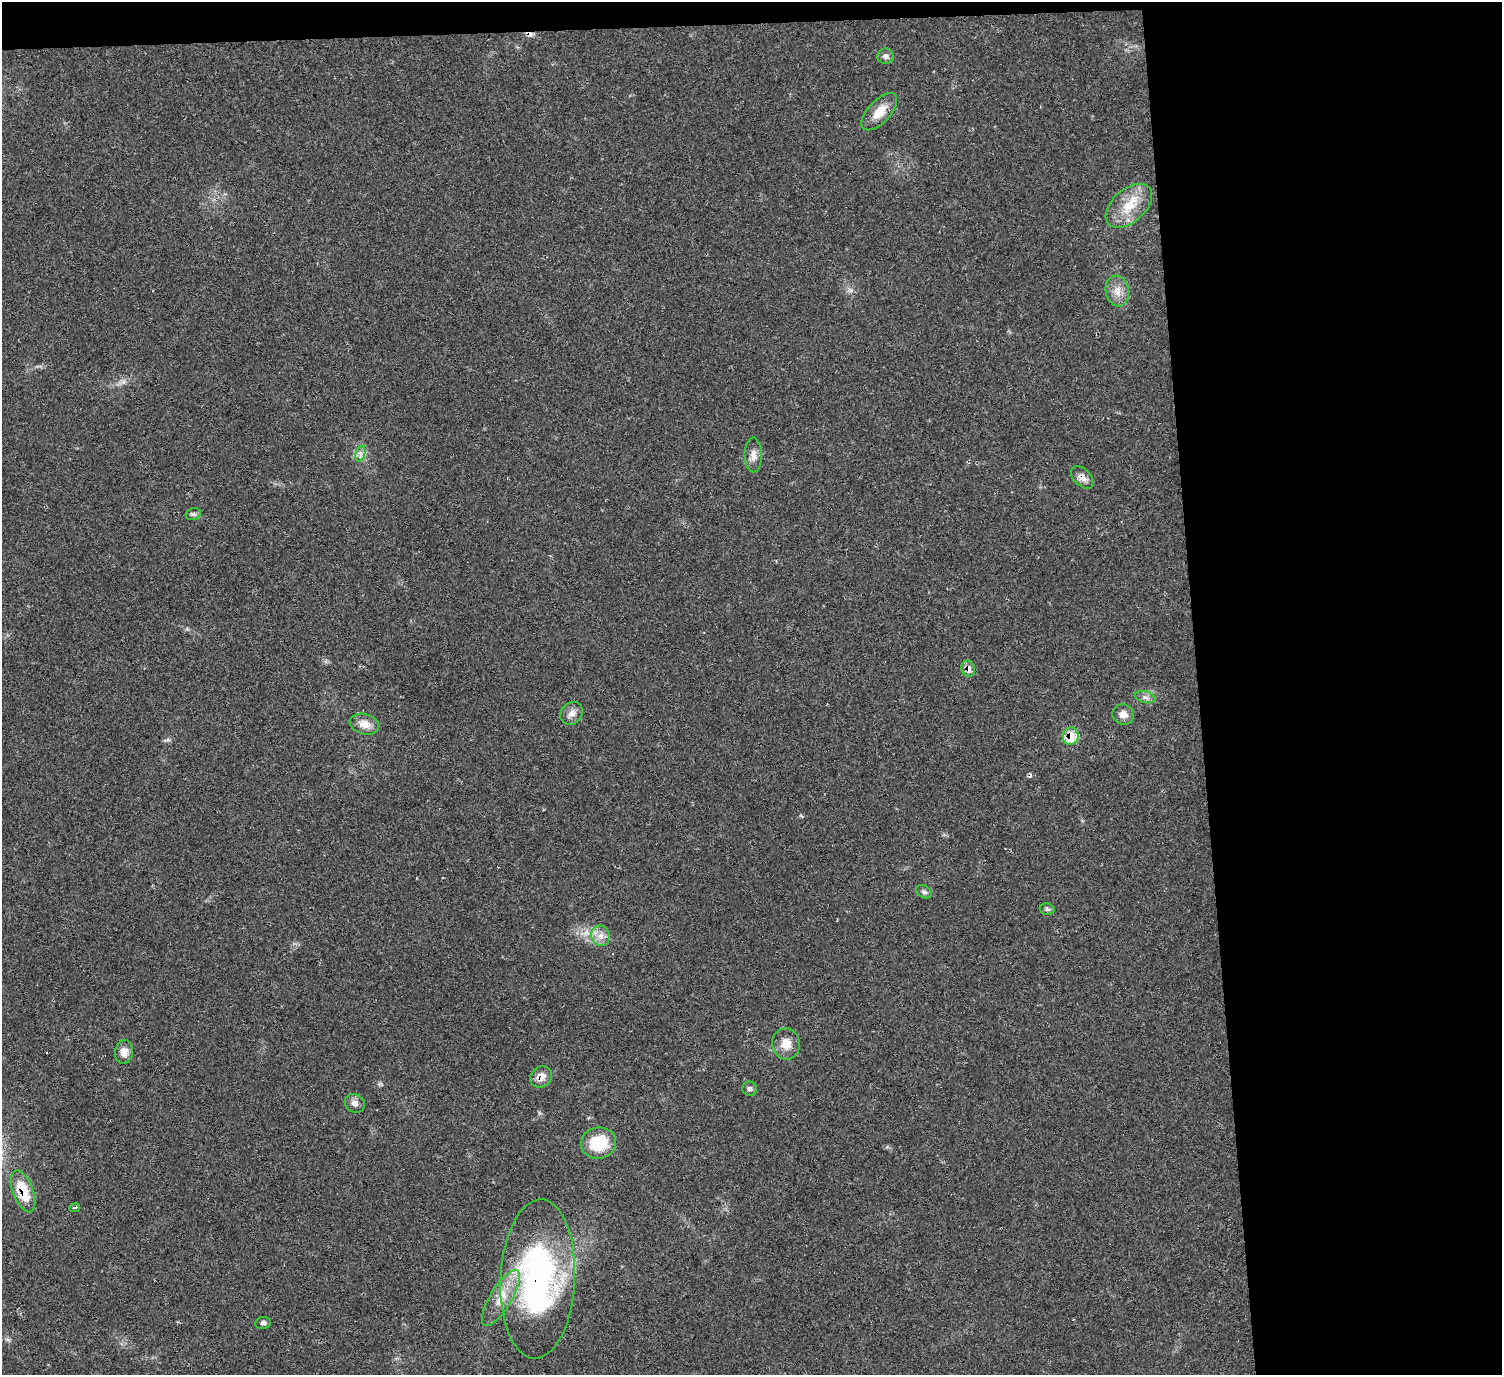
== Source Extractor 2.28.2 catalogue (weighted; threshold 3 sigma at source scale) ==
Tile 3 of 3 x 3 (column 3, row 1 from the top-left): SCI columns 3002-4501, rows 2973-4345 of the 4513 x 4546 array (HDU 1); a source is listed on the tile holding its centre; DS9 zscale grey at full resolution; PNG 1504 x 1377 px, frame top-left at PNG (2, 2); each listed source drawn as its Kron ellipse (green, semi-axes under 4 px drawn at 4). Shown black and unused: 22% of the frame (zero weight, under 2 of 3 exposures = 3% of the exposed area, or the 3 px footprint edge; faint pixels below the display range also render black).
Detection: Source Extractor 2.28.2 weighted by HDU 2 'WHT'; one run over the whole footprint, this tile lists its part. Background 0.0545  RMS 0.0071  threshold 0.032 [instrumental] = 3 sigma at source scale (4.5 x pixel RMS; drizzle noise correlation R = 1.50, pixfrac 1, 0.05/0.05 arcsec/px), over >= 5 px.
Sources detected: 31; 3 cosmic-ray / hot-pixel residue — neither listed nor drawn; the other 28 listed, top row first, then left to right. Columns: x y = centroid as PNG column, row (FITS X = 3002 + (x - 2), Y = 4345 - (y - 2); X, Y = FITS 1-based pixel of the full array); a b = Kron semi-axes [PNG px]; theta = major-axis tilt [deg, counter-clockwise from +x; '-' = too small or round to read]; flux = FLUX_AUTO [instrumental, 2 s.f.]
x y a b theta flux
886 56 8 7 - 2.4
879 112 23 11 46 12
1129 206 27 16 42 19
1117 291 15 11 -80 7.6
360 453 8 4 72 2.5
753 455 17 8 -89 5.2
1082 477 13 8 -43 4.9
193 514 8 5 19 1.7
968 669 8 6 -70 5.6
1145 697 10 6 -14 2.9
572 713 12 10 46 4.9
1123 714 11 10 - 4.6
364 724 15 10 -15 7.3
1071 736 9 8 - 15
924 892 8 6 -29 1.9
1047 909 7 5 -15 1.5
601 936 10 9 - 5.3
786 1044 15 14 - 9.4
124 1052 12 9 82 5.8
541 1077 12 10 41 5.9
750 1089 7 7 - 1.9
355 1103 10 9 - 3.8
598 1143 18 15 8 29
23 1191 22 10 -69 22
75 1208 5 2 - 0.87
538 1279 80 37 87 190
501 1298 32 10 59 16
263 1323 8 6 9 1.9
Overlapping masked pixels (flux is a lower limit): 6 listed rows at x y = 1082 477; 968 669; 1071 736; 541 1077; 23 1191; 538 1279